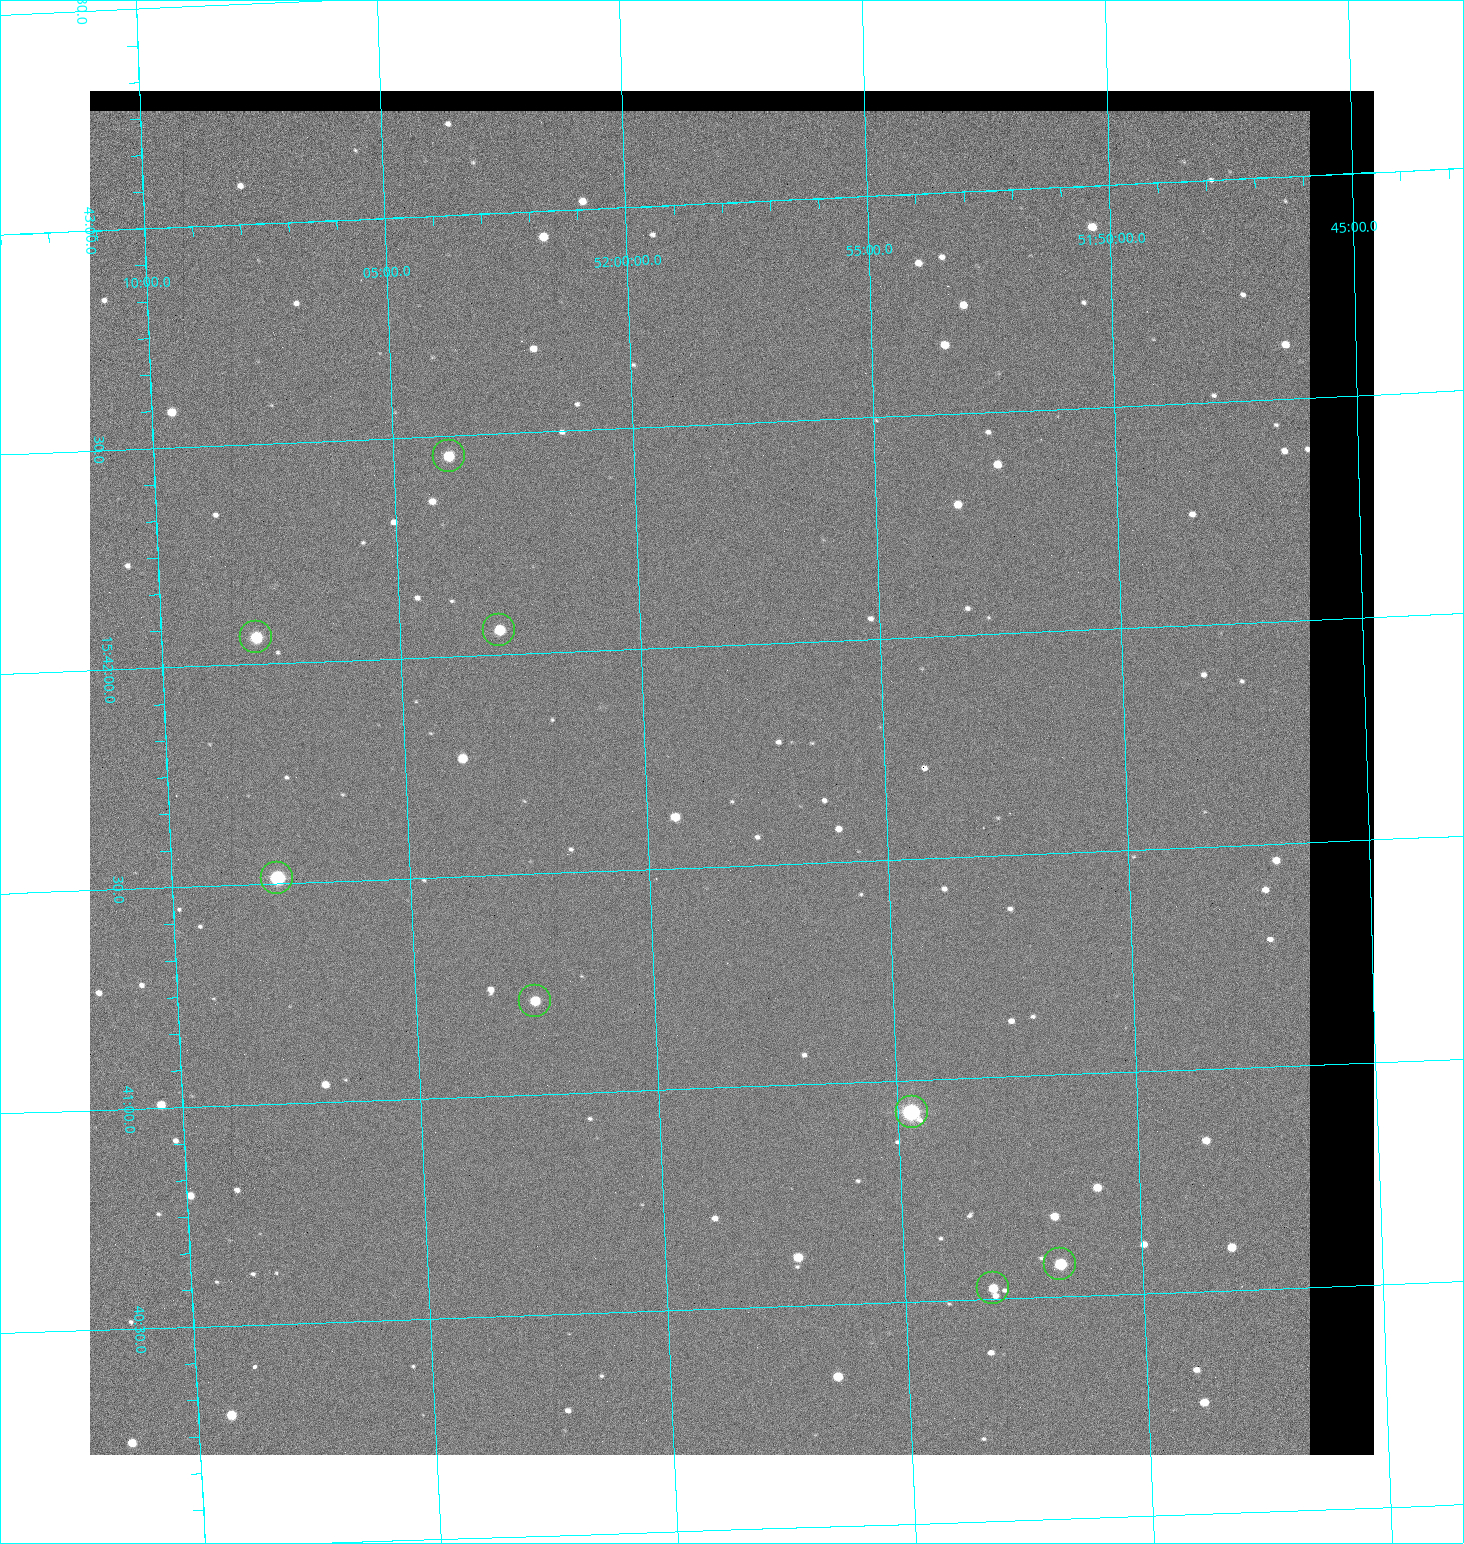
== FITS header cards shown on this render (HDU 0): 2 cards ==
NAXIS1  =                 1284 / length of data axis 1
NAXIS2  =                 1364 / length of data axis 2

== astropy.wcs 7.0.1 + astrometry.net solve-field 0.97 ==
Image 1284 x 1364 px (HDU 0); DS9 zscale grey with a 90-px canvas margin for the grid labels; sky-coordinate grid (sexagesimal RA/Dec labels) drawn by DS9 from the SOLVED WCS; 8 Tycho-2 reference stars matched to detected sources circled (green)
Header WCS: RA---TAN/DEC--TAN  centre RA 15:41:43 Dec +51:58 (235.43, +51.97 deg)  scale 1.26 arcsec/px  FOV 26.9' x 28.5'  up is +92 deg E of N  parity flipped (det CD > 0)
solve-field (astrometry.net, Tycho-2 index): VERIFIED the header's WCS against the Tycho-2 star catalogue (8 matches, 0 conflicts) and refined it, rather than solving blind
Solved WCS: RA---TAN-SIP/DEC--TAN-SIP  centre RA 15:41:43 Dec +51:58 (235.43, +51.97 deg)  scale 1.25 arcsec/px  FOV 26.8' x 28.5'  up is +92 deg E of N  parity flipped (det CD > 0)
The solver's refit moves the header's centre by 0.59 arcsec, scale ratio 0.9972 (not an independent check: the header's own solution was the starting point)
Tycho-2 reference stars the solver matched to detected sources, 8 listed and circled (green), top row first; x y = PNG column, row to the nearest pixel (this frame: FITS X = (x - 90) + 1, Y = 1364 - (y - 91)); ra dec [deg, ICRS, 3 dp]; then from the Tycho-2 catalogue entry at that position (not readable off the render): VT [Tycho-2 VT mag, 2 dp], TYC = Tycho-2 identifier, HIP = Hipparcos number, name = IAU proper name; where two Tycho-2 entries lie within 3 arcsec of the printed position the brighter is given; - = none
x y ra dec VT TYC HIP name
449 456 235.614 +52.064 11.61 3489-1132-1 - -
499 630 235.514 +52.049 11.19 3489-1407-1 - -
256 637 235.515 +52.133 11.12 3489-1380-1 - -
277 878 235.378 +52.130 9.31 3489-1322-1 76850 -
535 1001 235.303 +52.042 11.52 3489-958-1 - -
912 1112 235.232 +51.912 9.59 3489-824-1 - -
1060 1264 235.143 +51.862 10.97 3489-1016-1 - -
993 1288 235.131 +51.886 12.29 3489-908-1 - -